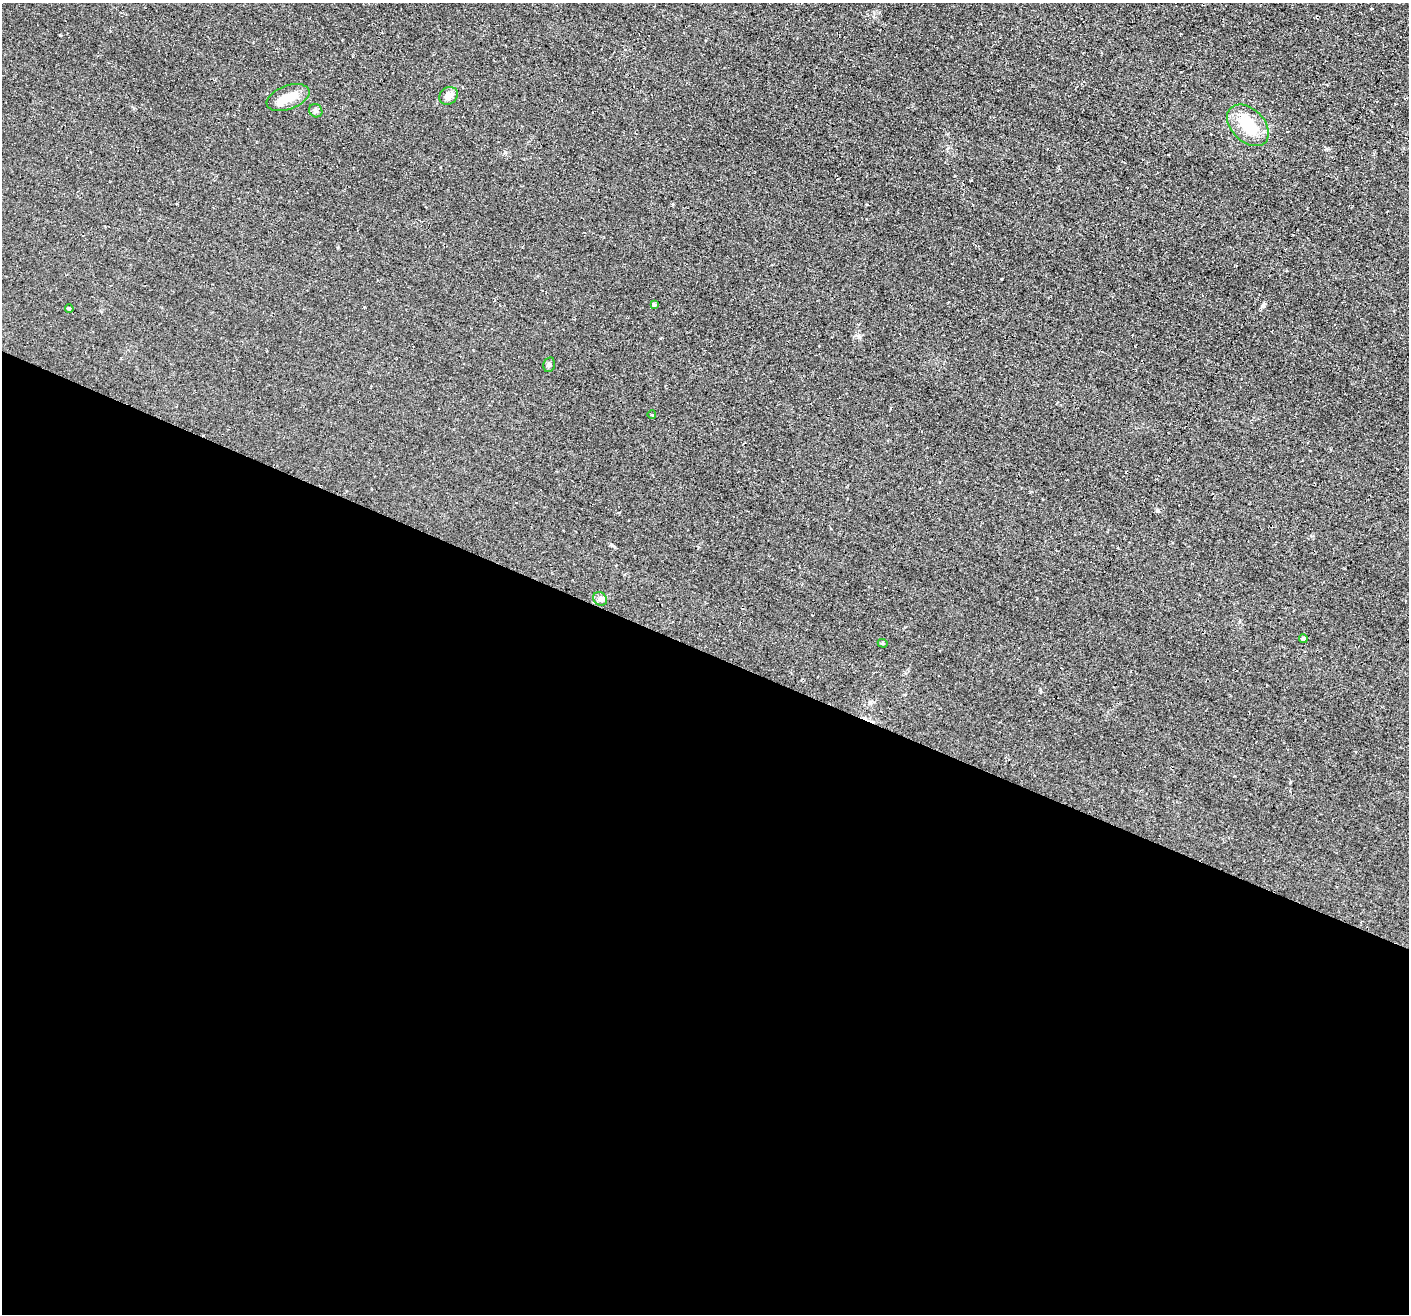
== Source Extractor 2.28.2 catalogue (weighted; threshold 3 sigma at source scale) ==
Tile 14 of 4 x 4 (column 2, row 4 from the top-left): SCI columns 1454-2860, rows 323-1634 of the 5705 x 5727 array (HDU 1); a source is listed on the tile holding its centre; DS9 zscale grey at full resolution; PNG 1411 x 1316 px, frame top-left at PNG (2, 3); each listed source drawn as its Kron ellipse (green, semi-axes under 4 px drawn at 4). Shown black and unused: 51% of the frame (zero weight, under 2 of 3 exposures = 3% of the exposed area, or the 3 px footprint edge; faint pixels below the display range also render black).
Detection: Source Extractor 2.28.2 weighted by HDU 2 'WHT'; one run over the whole footprint, this tile lists its part. Background 0.0808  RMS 0.014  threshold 0.0651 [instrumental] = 3 sigma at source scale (4.5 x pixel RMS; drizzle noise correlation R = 1.50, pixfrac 1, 0.05/0.05 arcsec/px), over >= 5 px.
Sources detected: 12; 1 inside a brighter object's white glare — neither listed nor drawn; the other 11 listed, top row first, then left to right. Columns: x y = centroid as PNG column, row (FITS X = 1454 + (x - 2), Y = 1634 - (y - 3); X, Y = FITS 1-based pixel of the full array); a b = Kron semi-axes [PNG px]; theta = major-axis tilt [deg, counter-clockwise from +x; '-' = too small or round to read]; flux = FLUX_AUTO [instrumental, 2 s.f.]
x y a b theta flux
448 96 10 8 37 9.9
288 98 22 12 20 21
316 111 7 6 - 3.5
1248 125 24 16 -45 52
654 305 4 4 - 2
69 309 4 3 - 1.7
549 365 7 5 76 2.8
652 415 4 3 - 0.96
600 599 7 6 - 4
1303 639 4 4 - 2.6
883 643 5 4 - 1.8
Unlisted compact peaks at least as high as the median listed source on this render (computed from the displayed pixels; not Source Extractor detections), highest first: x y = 1263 305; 1157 510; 60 35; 612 545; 505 152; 1326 149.